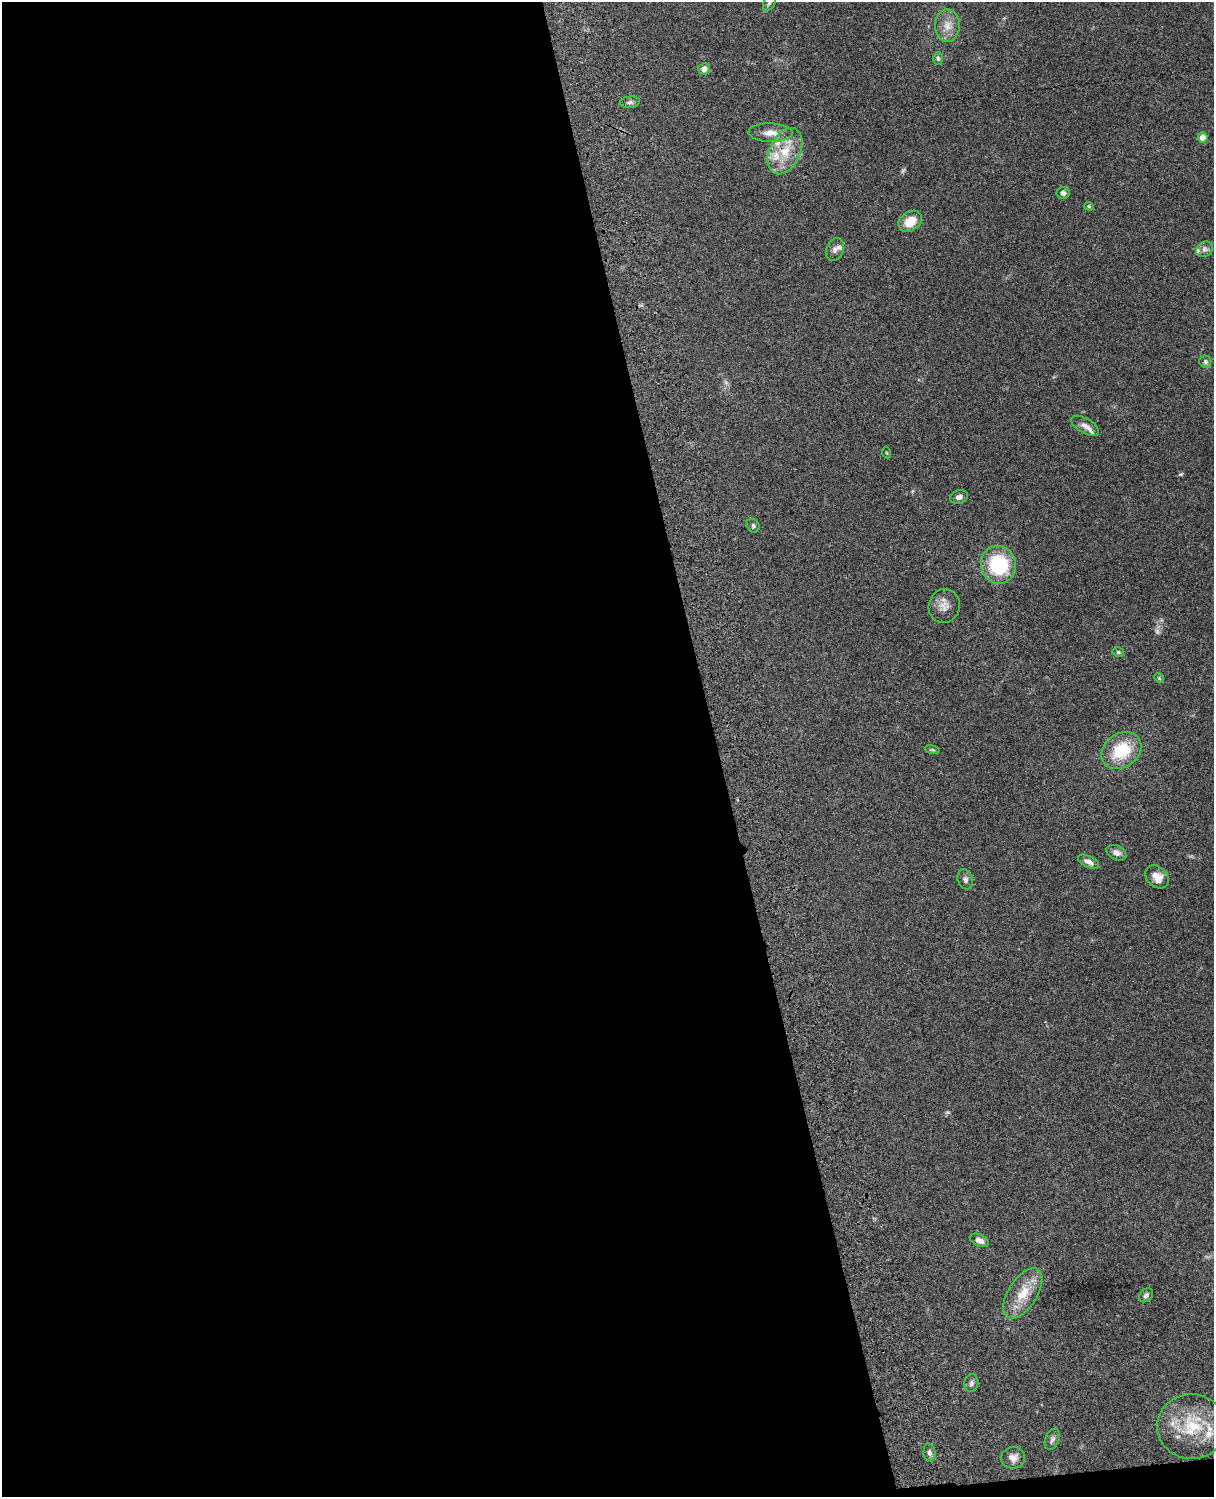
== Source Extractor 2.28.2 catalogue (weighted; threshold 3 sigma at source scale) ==
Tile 9 of 4 x 3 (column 1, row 3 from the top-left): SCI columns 121-1332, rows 277-1771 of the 5086 x 4925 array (HDU 1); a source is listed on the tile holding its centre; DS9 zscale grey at full resolution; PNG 1216 x 1499 px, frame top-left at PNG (2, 2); each listed source drawn as its Kron ellipse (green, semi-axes under 4 px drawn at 4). Shown black and unused: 60% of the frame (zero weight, under 3 of 4 exposures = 6% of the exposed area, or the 3 px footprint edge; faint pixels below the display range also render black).
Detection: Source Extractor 2.28.2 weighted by HDU 2 'WHT'; one run over the whole footprint, this tile lists its part. Background 0.0994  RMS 0.0064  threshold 0.0289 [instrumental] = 3 sigma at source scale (4.5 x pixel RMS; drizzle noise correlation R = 1.50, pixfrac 1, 0.05/0.05 arcsec/px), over >= 5 px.
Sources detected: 44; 3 too faint to see at this stretch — neither listed nor drawn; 5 inside a brighter listed object's ellipse — not listed separately; the other 36 listed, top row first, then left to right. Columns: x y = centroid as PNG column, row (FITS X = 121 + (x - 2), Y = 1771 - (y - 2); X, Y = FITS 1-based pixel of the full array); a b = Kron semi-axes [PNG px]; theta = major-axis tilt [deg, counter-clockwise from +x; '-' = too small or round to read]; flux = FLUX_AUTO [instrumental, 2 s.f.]
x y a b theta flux
770 2 10 5 62 1.6
947 25 16 12 88 7.7
938 58 6 5 - 1.3
704 69 6 5 - 3.3
630 102 10 5 7 1.7
771 133 22 9 -2 6.9
1203 138 5 5 - 9.3
785 151 24 15 65 17
1063 193 6 6 - 2.1
1089 206 5 4 - 0.76
910 221 13 9 35 11
1205 249 9 7 31 2.7
835 250 12 8 66 3
1205 362 6 6 - 1.5
1085 426 15 7 -30 3.7
887 453 5 3 - 0.55
959 497 9 6 17 2.6
753 526 7 6 - 1.2
998 565 19 17 -76 42
944 606 17 15 78 6.3
1118 652 6 4 -12 1.1
1159 678 5 4 - 0.71
932 750 7 4 -9 0.9
1121 751 21 16 36 26
1116 853 10 7 -25 3.3
1088 862 11 5 -25 3.6
1157 877 13 10 -41 6.3
965 879 10 7 -71 2.1
980 1240 10 5 -24 3.7
1023 1293 28 14 58 16
1146 1295 8 6 44 1.5
971 1383 9 7 76 1.9
1192 1427 34 32 -4 36
1052 1439 11 7 68 2
929 1453 9 6 -85 1.8
1013 1458 12 11 - 4.2
Isophote crosses this tile's border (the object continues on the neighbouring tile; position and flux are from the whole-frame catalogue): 1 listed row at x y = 770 2